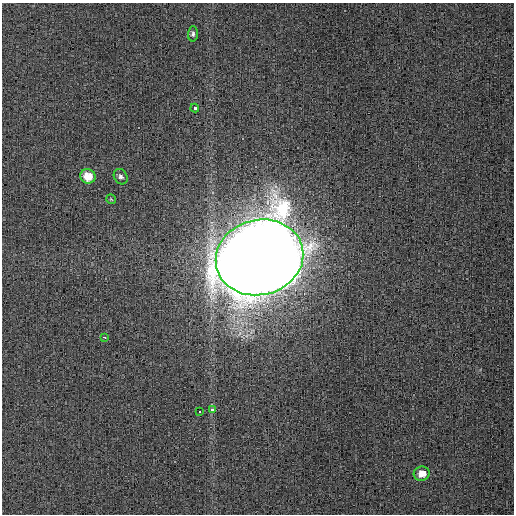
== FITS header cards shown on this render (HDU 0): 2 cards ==
NAXIS1  =                  512
NAXIS2  =                  512

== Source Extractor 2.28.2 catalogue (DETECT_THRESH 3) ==
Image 512 x 512 px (HDU 0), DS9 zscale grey, 1 PNG px = 1 image px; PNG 516 x 516 px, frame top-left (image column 1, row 512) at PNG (2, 3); each listed source drawn as its Kron ellipse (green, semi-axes under 4 px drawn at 4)
Background 0.00257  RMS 0.0082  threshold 0.0247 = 3 sigma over >= 5 px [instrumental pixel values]
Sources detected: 10; all 10 listed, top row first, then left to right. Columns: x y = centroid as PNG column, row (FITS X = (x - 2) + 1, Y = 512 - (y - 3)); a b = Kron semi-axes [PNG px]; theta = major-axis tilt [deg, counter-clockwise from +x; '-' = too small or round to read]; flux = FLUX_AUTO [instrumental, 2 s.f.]
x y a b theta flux
193 34 7 5 89 1.3
195 108 4 3 - 6.4
88 176 7 7 - 10
121 177 8 6 -58 1.7
111 199 5 3 - 0.46
259 257 44 37 15 8400
105 338 3 3 - 2.8
213 409 3 3 - 6.3
200 412 3 2 - 3.4
422 474 8 7 - 6.8